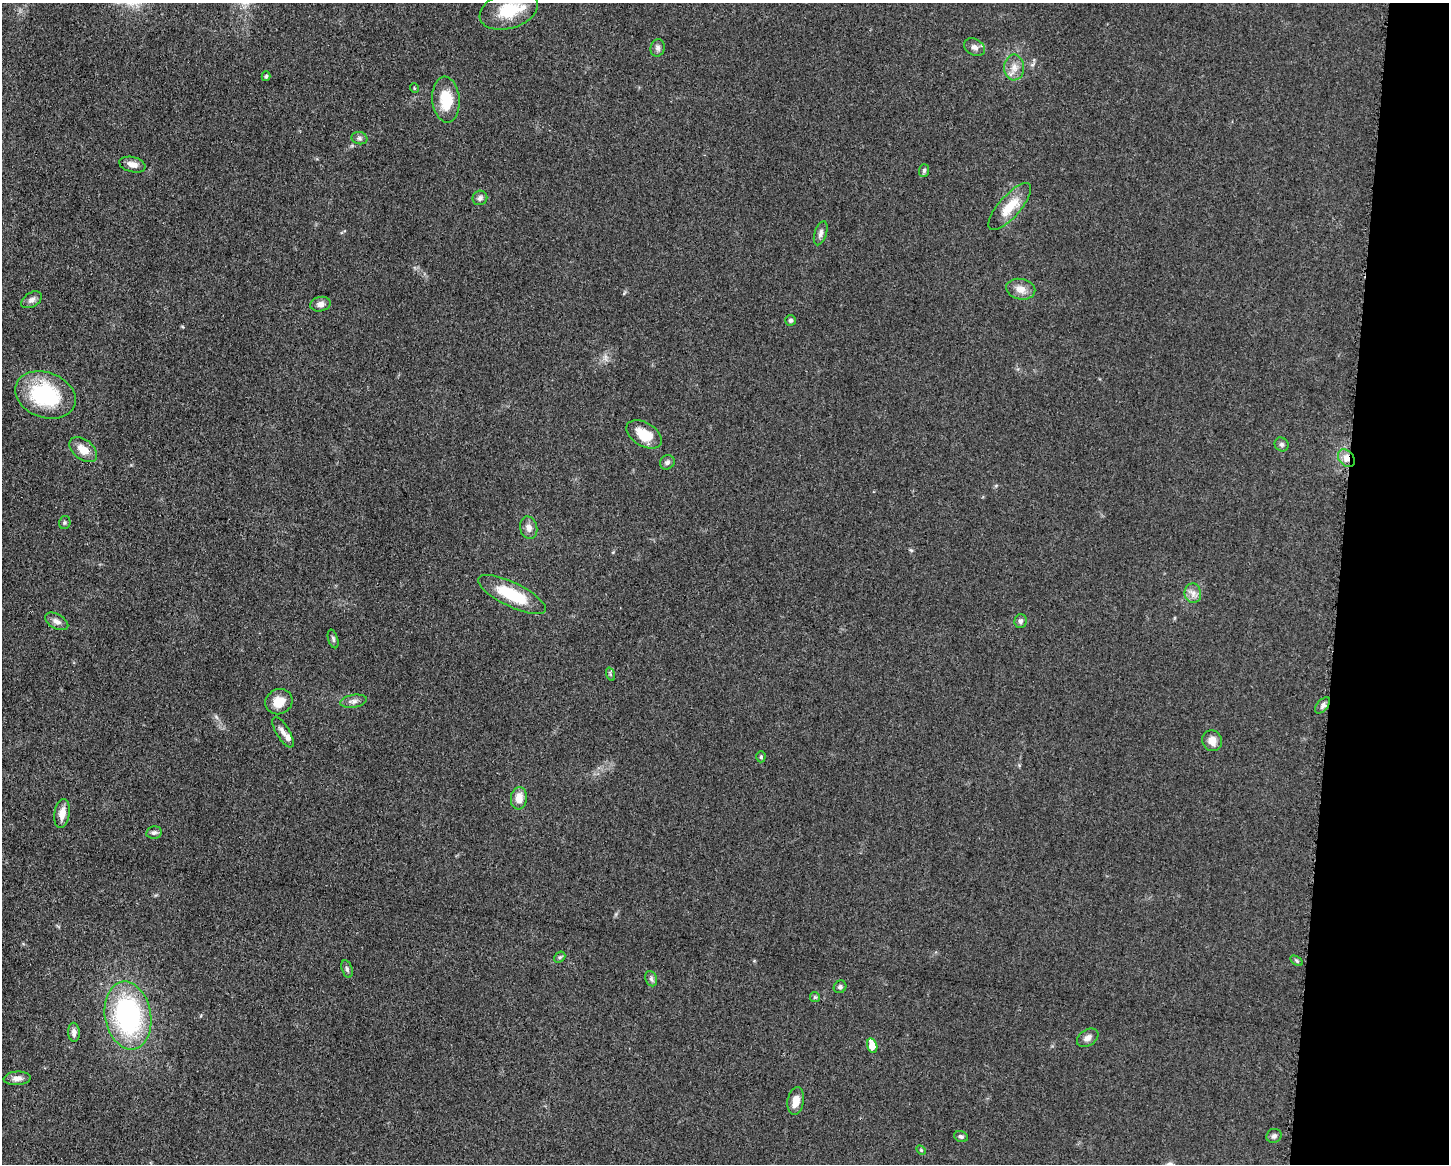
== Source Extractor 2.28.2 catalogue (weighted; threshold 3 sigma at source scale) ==
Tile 6 of 3 x 4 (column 3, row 2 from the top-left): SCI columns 3125-4571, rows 2330-3491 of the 4682 x 4655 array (HDU 1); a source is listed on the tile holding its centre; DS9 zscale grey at full resolution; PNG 1451 x 1166 px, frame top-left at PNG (2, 3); each listed source drawn as its Kron ellipse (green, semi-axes under 4 px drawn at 4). Shown black and unused: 8% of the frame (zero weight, under 3 of 5 exposures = <1% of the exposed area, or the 3 px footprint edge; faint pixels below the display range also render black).
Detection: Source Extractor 2.28.2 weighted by HDU 2 'WHT'; one run over the whole footprint, this tile lists its part. Background 0.0601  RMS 0.0056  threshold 0.0251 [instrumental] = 3 sigma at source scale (4.5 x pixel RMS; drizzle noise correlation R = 1.50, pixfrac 1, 0.05/0.05 arcsec/px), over >= 5 px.
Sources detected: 57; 2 inside a brighter listed object's ellipse — not listed separately; the other 55 listed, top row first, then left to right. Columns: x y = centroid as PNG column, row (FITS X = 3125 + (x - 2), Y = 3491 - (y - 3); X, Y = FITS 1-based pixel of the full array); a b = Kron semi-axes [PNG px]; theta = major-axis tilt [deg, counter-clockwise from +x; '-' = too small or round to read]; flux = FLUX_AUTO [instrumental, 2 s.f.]
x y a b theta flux
509 10 30 18 17 20
974 47 11 8 -27 2.7
658 48 9 7 76 1.7
1014 67 13 10 -89 4.9
266 76 5 3 - 0.85
414 88 5 3 - 0.54
446 100 23 13 -85 16
359 138 8 6 -15 1.5
132 165 13 7 -14 3.9
924 170 6 5 - 1.1
480 198 7 7 - 1.8
1010 207 30 11 49 13
821 233 12 6 72 2.2
1021 289 15 10 -11 5
32 300 11 7 31 2.5
320 304 10 7 12 2.8
791 320 5 5 - 1.3
45 395 31 22 -20 46
644 434 19 12 -30 12
1282 444 7 6 - 1.5
83 450 16 10 -38 6.7
1346 458 10 7 -47 4.3
667 462 8 6 44 1.8
65 523 6 6 - 0.95
529 528 11 8 -76 3.6
1193 593 10 8 -82 3.3
512 594 37 12 -26 24
57 621 13 7 -30 2.8
1020 621 7 6 - 1.7
333 639 9 5 -72 1.2
610 674 7 4 -71 0.89
353 701 13 6 10 2.5
279 702 14 12 25 7.6
1323 705 10 5 49 1.9
283 732 17 6 -59 3.5
1212 741 10 9 - 4.9
761 757 5 4 - 0.84
519 798 11 8 84 6.2
62 813 14 7 81 5.4
154 832 8 6 10 1.5
560 957 6 4 43 0.94
1297 961 7 4 -32 0.89
347 969 9 5 -75 1.3
651 979 8 5 -69 1.4
840 987 7 6 - 1.4
815 997 5 5 - 0.75
128 1015 34 23 -81 94
74 1032 9 6 -86 2.2
1088 1038 12 8 33 3
872 1046 7 5 -74 8.4
17 1078 13 7 4 3.5
796 1101 14 8 81 6.3
1274 1136 8 7 - 1.9
961 1137 7 5 -22 1.3
921 1150 6 3 -45 0.61
Overlapping masked pixels (flux is a lower limit): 1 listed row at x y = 1346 458